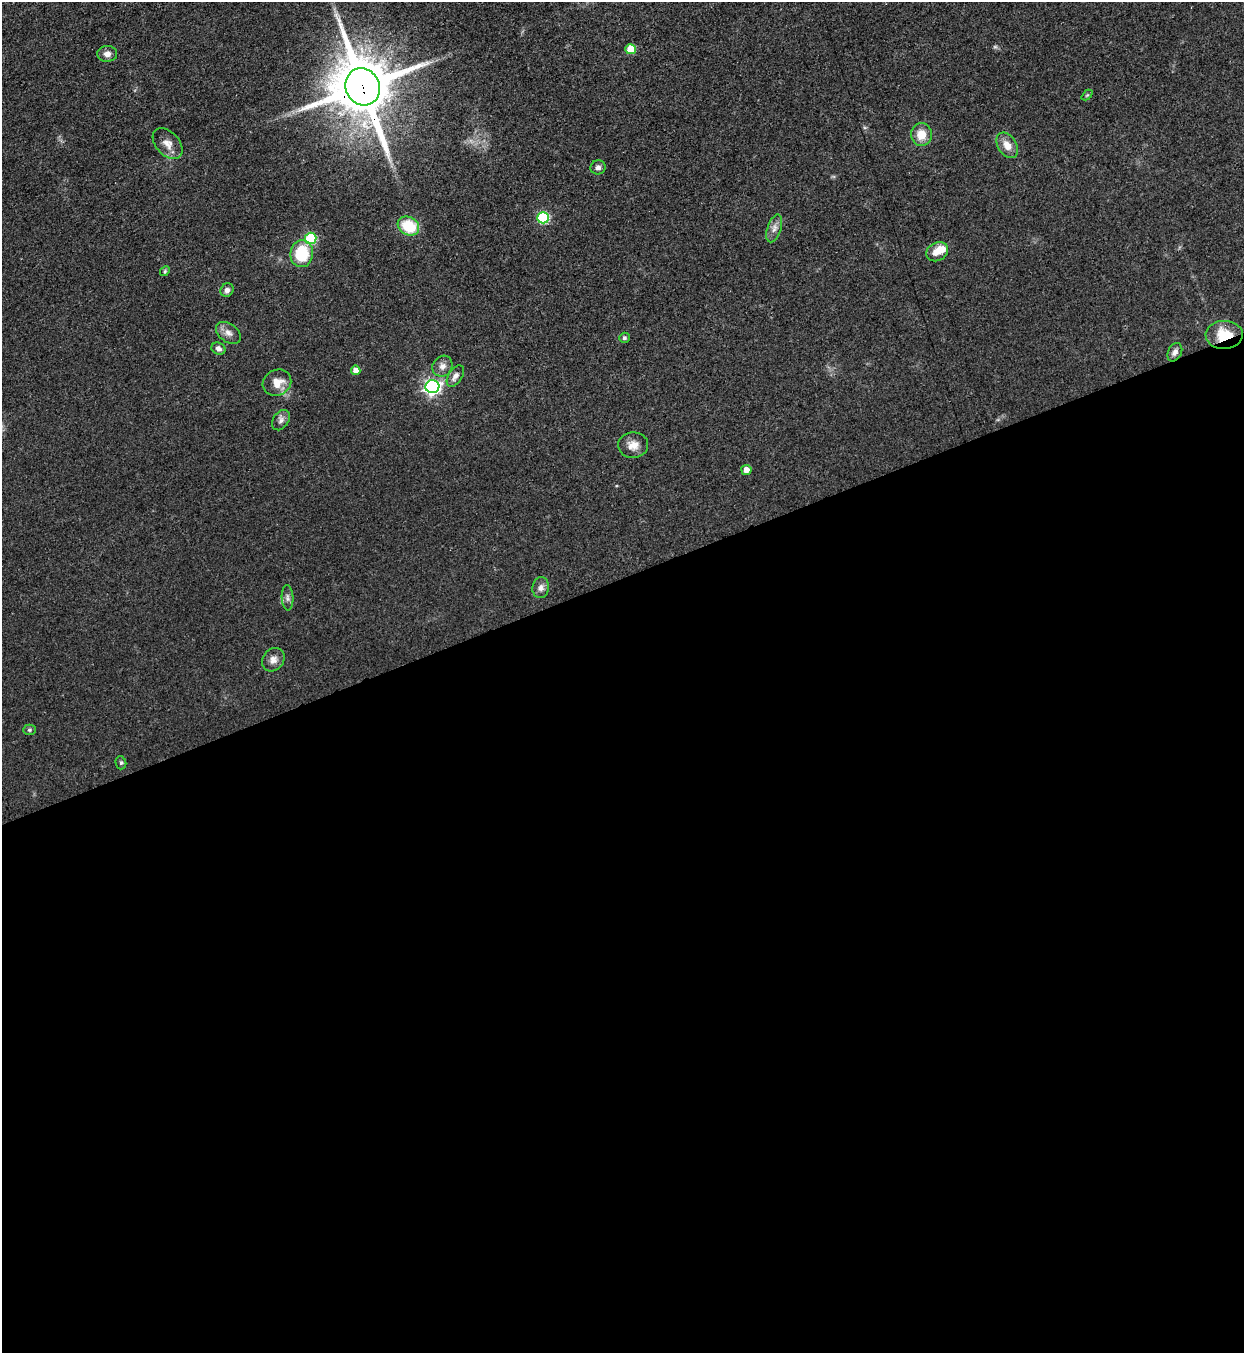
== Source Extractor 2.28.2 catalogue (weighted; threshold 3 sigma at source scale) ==
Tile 15 of 4 x 4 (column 3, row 4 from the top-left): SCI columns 2794-4035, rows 37-1387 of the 5457 x 5478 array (HDU 1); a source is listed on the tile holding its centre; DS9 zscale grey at full resolution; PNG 1246 x 1355 px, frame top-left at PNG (2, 2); each listed source drawn as its Kron ellipse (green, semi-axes under 4 px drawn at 4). Shown black and unused: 57% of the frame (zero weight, under 3 of 4 exposures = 5% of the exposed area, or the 3 px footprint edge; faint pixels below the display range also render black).
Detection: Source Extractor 2.28.2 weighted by HDU 2 'WHT'; one run over the whole footprint, this tile lists its part. Background 0.0524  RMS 0.0057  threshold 0.0258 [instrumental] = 3 sigma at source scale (4.5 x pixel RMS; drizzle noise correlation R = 1.50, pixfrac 1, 0.05/0.05 arcsec/px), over >= 5 px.
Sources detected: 35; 1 inside a brighter listed object's ellipse — not listed separately; the other 34 listed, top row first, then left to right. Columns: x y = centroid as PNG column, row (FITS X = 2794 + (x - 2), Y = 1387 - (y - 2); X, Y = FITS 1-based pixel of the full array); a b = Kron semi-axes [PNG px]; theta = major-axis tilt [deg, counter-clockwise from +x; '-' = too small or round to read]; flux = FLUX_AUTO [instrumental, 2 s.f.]
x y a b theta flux
630 49 5 5 - 14
107 54 10 8 2 3.1
363 87 19 17 -64 4300
1087 95 6 4 44 0.66
921 135 11 10 - 8.4
168 144 18 11 -47 5.6
1007 145 14 9 -58 5.9
598 167 8 7 - 1.9
543 218 6 6 - 47
408 226 11 9 -29 21
774 228 14 7 72 3.3
311 238 5 5 - 39
937 252 11 9 31 5.9
302 254 13 11 84 23
165 271 5 4 - 0.81
227 290 7 6 - 2.2
228 333 14 9 -36 3.7
1224 335 18 14 2 17
624 338 5 5 - 1.2
218 349 7 6 - 2.1
1175 352 9 6 63 2.6
442 366 11 9 52 3.3
356 370 5 5 - 4.8
455 376 12 6 56 2.9
277 383 15 12 29 8.3
432 387 7 6 - 190
281 420 11 7 56 2.5
633 445 15 12 2 5.7
746 470 5 5 - 4.5
541 588 10 8 83 2.9
288 598 13 6 -87 2.2
273 660 12 10 52 3.9
29 730 6 5 - 0.92
121 763 6 5 - 1.1
Overlapping masked pixels (flux is a lower limit): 2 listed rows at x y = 363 87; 1224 335